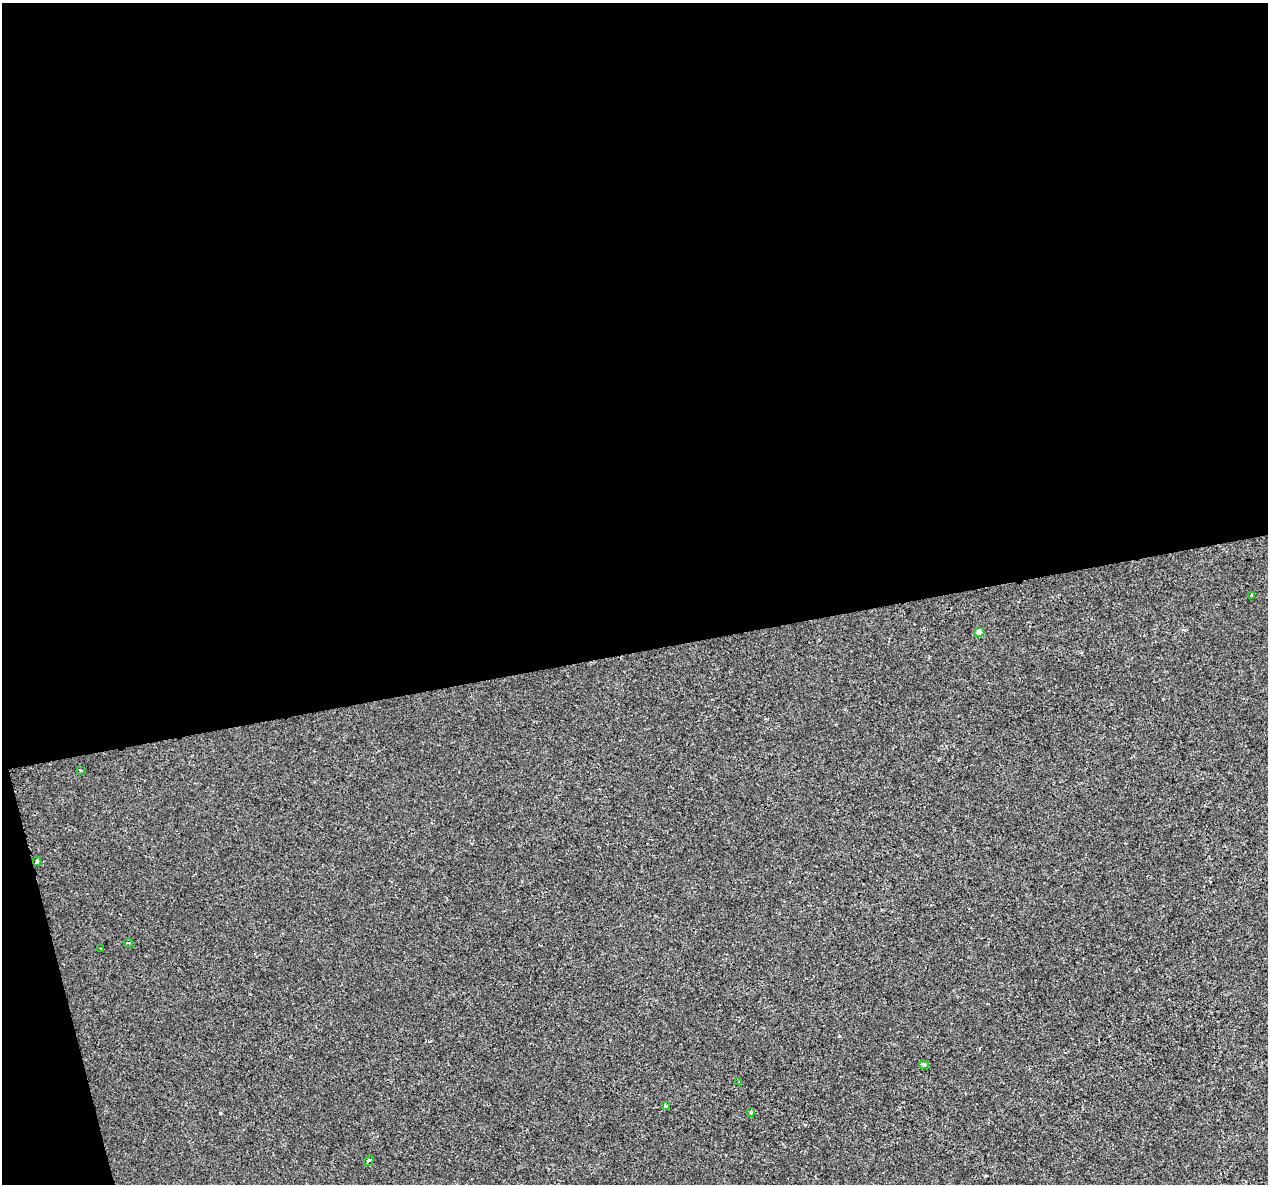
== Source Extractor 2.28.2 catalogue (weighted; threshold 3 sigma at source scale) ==
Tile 1 of 4 x 4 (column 1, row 1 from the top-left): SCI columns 1-1266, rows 3636-4817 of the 5063 x 4856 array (HDU 1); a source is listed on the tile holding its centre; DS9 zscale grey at full resolution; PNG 1270 x 1186 px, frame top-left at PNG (2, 3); each listed source drawn as its Kron ellipse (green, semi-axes under 4 px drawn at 4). Shown black and unused: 57% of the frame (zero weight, under 2 of 3 exposures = <1% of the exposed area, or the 3 px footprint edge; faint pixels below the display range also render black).
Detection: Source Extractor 2.28.2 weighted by HDU 2 'WHT'; one run over the whole footprint, this tile lists its part. Background -8.11e-05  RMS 0.0042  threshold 0.0191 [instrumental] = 3 sigma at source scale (4.5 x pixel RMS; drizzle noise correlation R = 1.50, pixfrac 1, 0.0396/0.0396 arcsec/px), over >= 5 px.
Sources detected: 11; all 11 listed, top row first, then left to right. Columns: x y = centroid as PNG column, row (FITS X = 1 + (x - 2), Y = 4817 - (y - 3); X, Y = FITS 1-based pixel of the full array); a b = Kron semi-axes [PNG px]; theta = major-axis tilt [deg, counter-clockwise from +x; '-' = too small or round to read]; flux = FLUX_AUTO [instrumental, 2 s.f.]
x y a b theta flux
1251 596 4 3 - 1.9
979 632 5 4 - 2.9
80 770 4 2 - 0.57
37 861 4 3 - 3.9
128 943 5 3 - 0.55
101 949 3 2 - 0.41
924 1065 4 4 - 1.1
739 1082 3 3 - 0.42
665 1106 3 3 - 0.76
751 1112 4 3 - 0.46
369 1161 6 3 52 1.6
Overlapping masked pixels (flux is a lower limit): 1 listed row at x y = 369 1161
Unlisted compact peaks at least as high as the median listed source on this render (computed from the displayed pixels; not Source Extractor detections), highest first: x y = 220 1113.